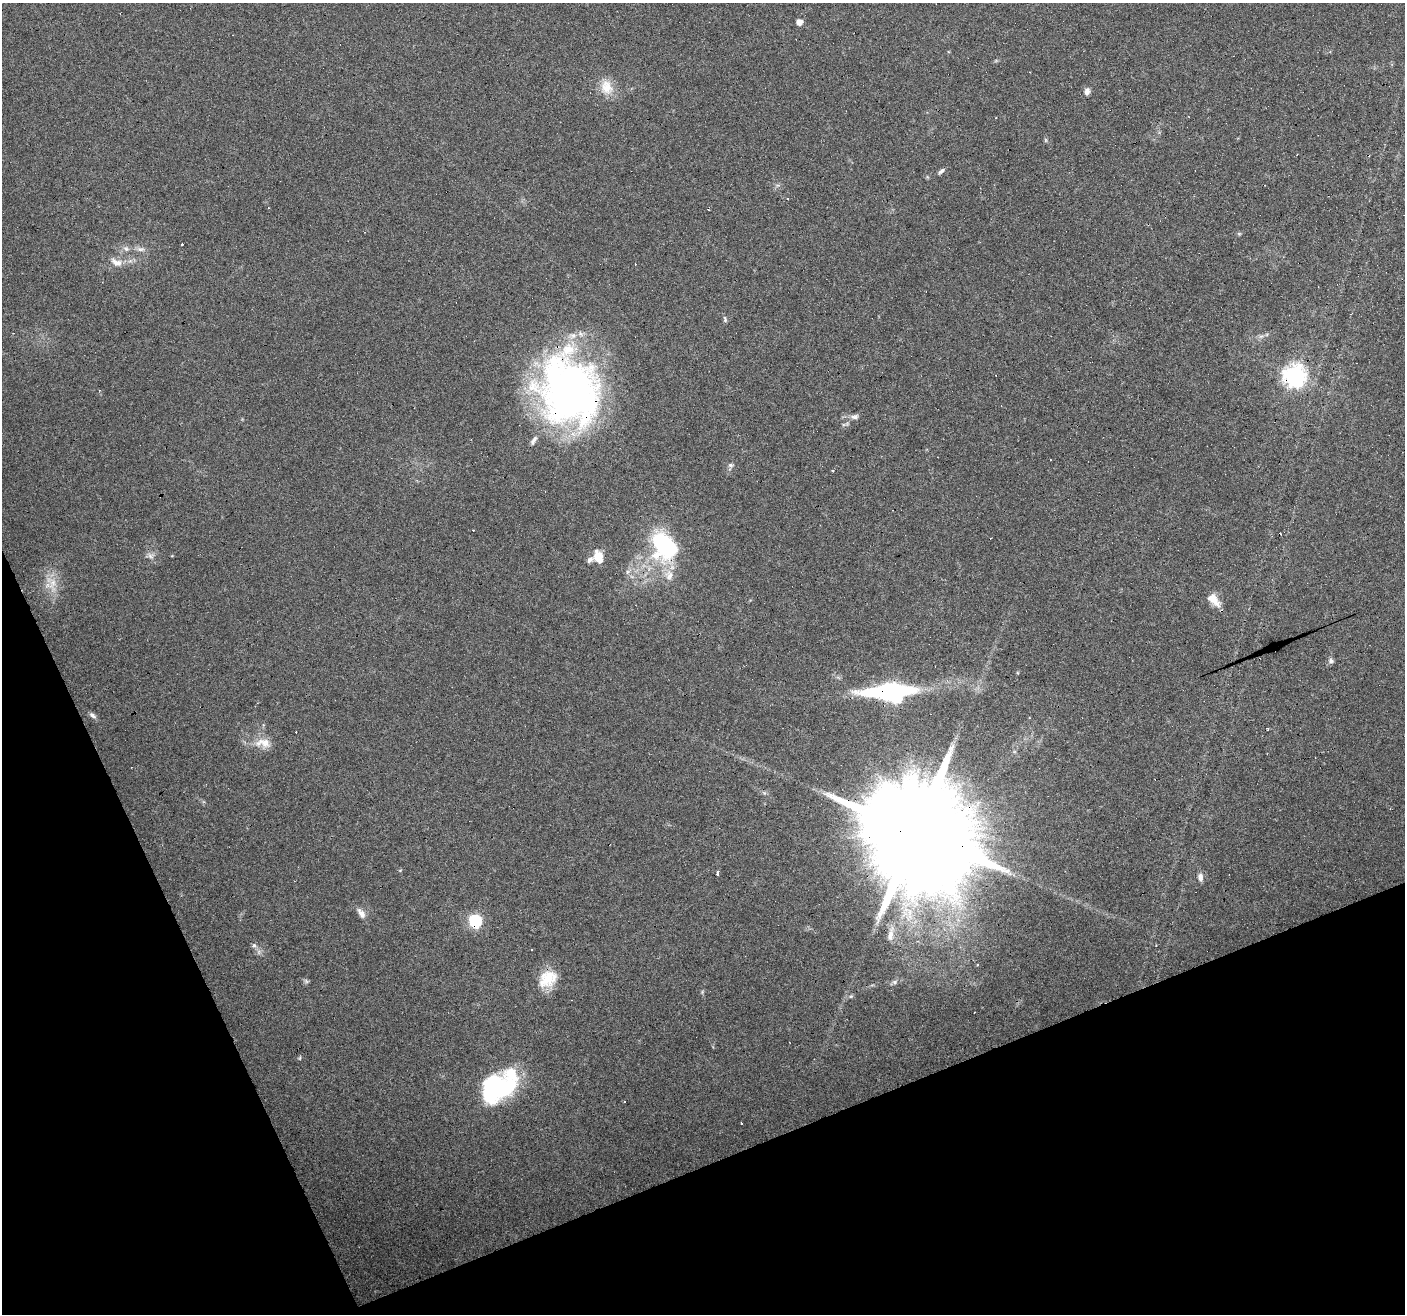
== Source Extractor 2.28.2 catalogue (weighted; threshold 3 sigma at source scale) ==
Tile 14 of 4 x 4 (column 2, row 4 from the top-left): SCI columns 1404-2806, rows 82-1393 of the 5611 x 5467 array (HDU 1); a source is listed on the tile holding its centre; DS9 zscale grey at full resolution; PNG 1407 x 1316 px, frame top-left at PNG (2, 3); no overlay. Shown black and unused: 20% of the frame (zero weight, under 4 of 8 exposures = <1% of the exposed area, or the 3 px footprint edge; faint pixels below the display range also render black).
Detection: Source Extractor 2.28.2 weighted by HDU 2 'WHT'; one run over the whole footprint, this tile lists its part. Background 0.0498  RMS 0.0024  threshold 0.00977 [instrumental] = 3 sigma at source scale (4.09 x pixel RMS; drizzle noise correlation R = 1.36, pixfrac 0.8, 0.0396/0.0396 arcsec/px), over >= 5 px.
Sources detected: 68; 2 inside a brighter object's white glare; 15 cosmic-ray / hot-pixel residue — not listed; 3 inside a brighter listed object's ellipse — not listed separately; the other 48 listed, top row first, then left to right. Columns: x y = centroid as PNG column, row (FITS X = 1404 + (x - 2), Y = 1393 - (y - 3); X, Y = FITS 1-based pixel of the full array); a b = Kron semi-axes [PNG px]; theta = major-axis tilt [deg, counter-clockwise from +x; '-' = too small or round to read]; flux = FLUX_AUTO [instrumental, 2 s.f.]
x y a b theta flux
799 22 5 5 - 1.6
606 87 21 16 -73 3.9
1087 91 9 7 83 0.95
1046 140 7 4 -89 0.3
941 171 10 5 37 0.59
787 198 3 3 - 0.48
182 245 3 3 - 2.1
126 249 9 6 -28 0.81
140 249 11 5 -6 0.93
116 262 17 9 -26 2
725 320 8 4 -87 0.41
1261 336 7 4 18 0.52
1294 376 8 8 - 160
570 390 68 56 -78 120
854 417 10 6 -8 0.86
534 440 12 6 50 0.89
731 465 7 5 -20 0.47
664 545 27 17 -56 26
151 556 9 6 -17 0.85
598 557 12 7 -68 4.3
590 560 10 6 34 0.77
627 572 7 4 71 0.49
669 575 15 12 90 2.6
52 583 22 11 83 3.6
1214 600 19 10 -47 2.9
1331 661 7 7 - 0.63
889 692 55 17 1 33
92 715 11 6 -34 0.7
1030 718 3 3 - 0.19
1267 729 4 3 - 0.3
263 743 25 12 -3 3.3
764 793 6 5 - 0.38
916 833 35 25 18 8900
717 874 5 3 - 0.65
1200 877 11 7 -80 1.1
361 913 14 7 -53 1.4
475 921 10 9 - 12
890 935 19 8 80 1.9
1156 945 3 3 - 0.14
254 946 7 6 - 0.56
259 952 7 4 -72 0.54
548 979 26 19 38 5.9
306 981 7 5 -46 0.43
894 982 6 5 - 0.48
851 996 6 4 43 0.32
300 1058 6 4 88 0.27
499 1089 38 21 24 28
624 1101 3 3 - 0.49
Overlapping masked pixels (flux is a lower limit): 5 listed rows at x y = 1294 376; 570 390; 889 692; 916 833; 475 921